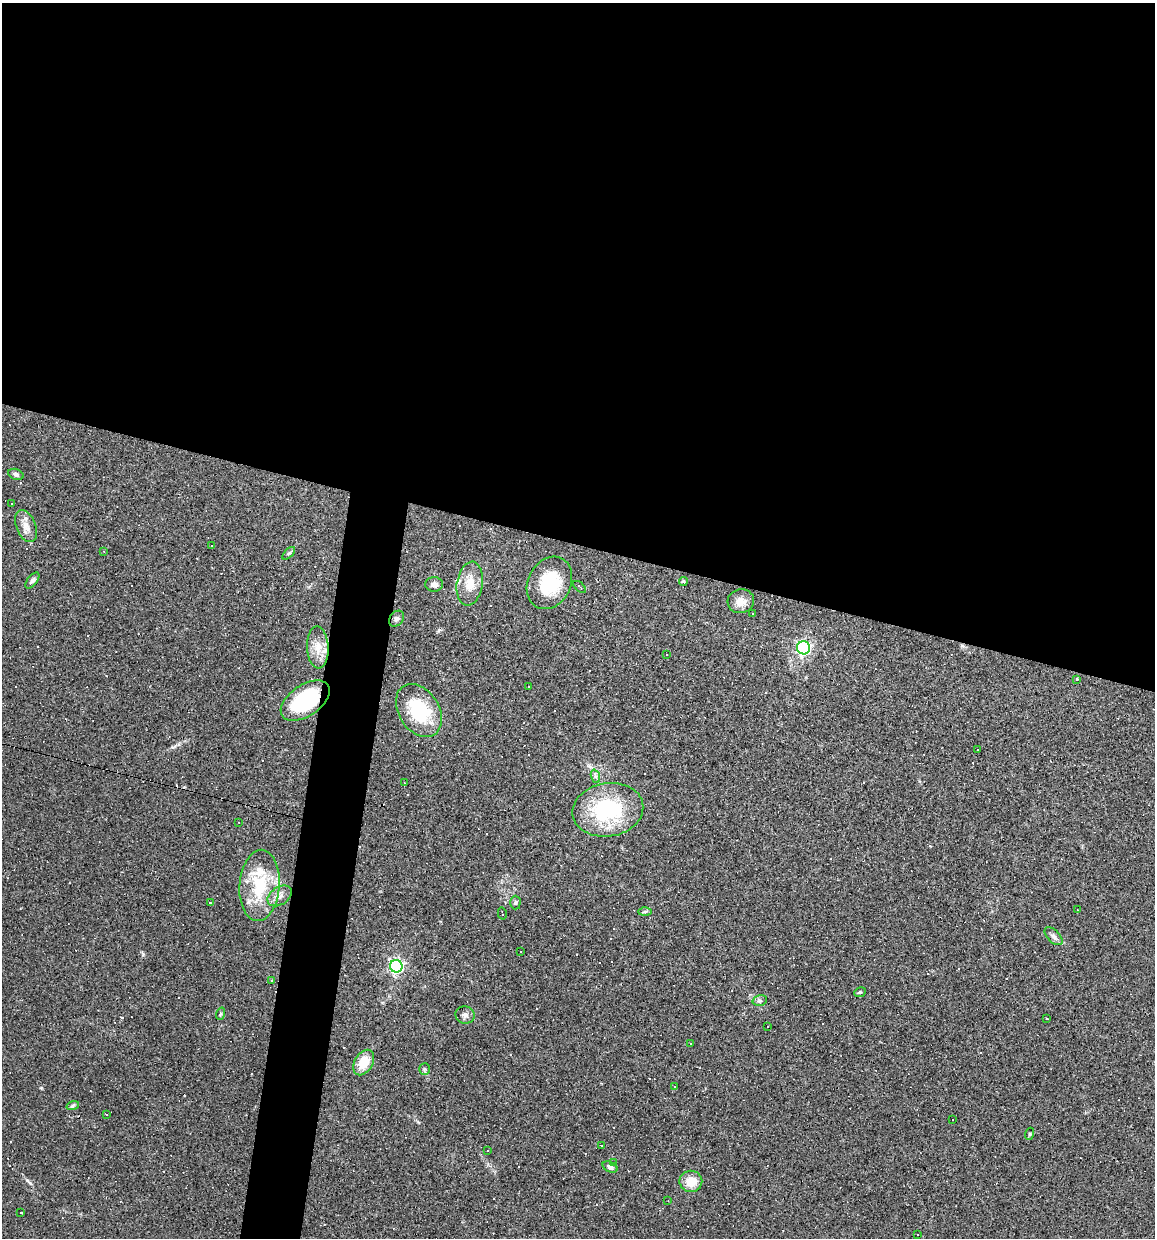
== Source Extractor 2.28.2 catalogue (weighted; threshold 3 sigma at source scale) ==
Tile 3 of 4 x 4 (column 3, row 1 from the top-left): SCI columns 2424-3576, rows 3711-4946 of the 4966 x 4946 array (HDU 1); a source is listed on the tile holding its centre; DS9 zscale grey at full resolution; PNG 1157 x 1240 px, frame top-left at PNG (2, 3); each listed source drawn as its Kron ellipse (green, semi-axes under 4 px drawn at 4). Shown black and unused: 47% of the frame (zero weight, under 3 of 4 exposures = <1% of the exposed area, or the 3 px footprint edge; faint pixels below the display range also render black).
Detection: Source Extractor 2.28.2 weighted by HDU 2 'WHT'; one run over the whole footprint, this tile lists its part. Background 0.0623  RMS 0.005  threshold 0.0223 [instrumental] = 3 sigma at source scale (4.5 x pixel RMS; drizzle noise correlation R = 1.50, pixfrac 1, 0.05/0.05 arcsec/px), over >= 5 px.
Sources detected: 119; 56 cosmic-ray / hot-pixel residue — neither listed nor drawn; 3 inside a brighter listed object's ellipse — not listed separately; the other 60 listed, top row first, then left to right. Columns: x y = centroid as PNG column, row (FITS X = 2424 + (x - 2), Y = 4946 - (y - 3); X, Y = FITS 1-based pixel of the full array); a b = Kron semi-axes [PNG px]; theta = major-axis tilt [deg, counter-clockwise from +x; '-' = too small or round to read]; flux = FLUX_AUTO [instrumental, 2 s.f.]
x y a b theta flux
16 474 8 5 -20 1.5
12 503 2 2 - 0.51
26 526 17 9 -68 4.3
211 545 3 3 - 3.6
104 551 3 3 - 0.42
289 553 8 4 45 0.82
32 581 9 4 51 1.3
683 581 4 4 - 1
549 583 27 21 63 21
434 584 9 7 3 2
470 584 22 13 81 8
579 587 8 3 -40 0.81
741 601 13 12 - 4.6
753 613 3 2 - 0.37
396 619 9 6 49 1.5
318 647 21 11 -88 6.7
803 648 6 6 - 100
667 655 3 2 - 0.33
1077 679 3 3 - 0.89
529 686 2 2 - 0.34
305 701 28 15 34 40
419 710 29 20 -57 28
978 750 3 2 - 0.66
595 776 7 4 -71 0.99
404 783 3 2 - 0.64
608 810 36 26 9 44
238 822 3 2 - 0.42
260 885 36 20 86 25
280 896 13 9 34 3.3
210 903 3 3 - 0.57
515 903 7 5 89 0.94
1078 910 3 2 - 0.29
645 912 6 4 1 0.83
502 913 6 2 -77 0.58
1053 936 11 6 -45 1.7
521 952 3 3 - 0.88
396 966 6 6 - 110
271 980 4 3 - 0.5
860 992 6 4 26 0.72
760 1000 7 5 14 1
220 1014 6 4 71 0.7
465 1015 9 9 - 2
1047 1019 3 2 - 0.32
768 1026 2 2 - 0.4
691 1043 3 2 - 0.47
364 1063 14 9 60 9.3
425 1069 6 5 - 0.75
675 1087 3 2 - 0.27
73 1105 6 4 19 0.74
107 1114 3 2 - 0.36
953 1119 3 3 - 3
1029 1134 6 4 71 0.54
601 1145 3 2 - 0.33
487 1151 2 2 - 0.45
614 1162 3 2 - 0.33
610 1167 8 5 -25 1.5
691 1181 11 10 - 7.5
668 1201 3 2 - 0.32
21 1212 3 3 - 11
917 1235 3 3 - 0.68
Overlapping masked pixels (flux is a lower limit): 2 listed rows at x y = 549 583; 305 701
Unlisted compact peaks at least as high as the median listed source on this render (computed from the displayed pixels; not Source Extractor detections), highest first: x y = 27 1180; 41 1088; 418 1122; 438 631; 173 747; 382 1003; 919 781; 488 1164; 806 677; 589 765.